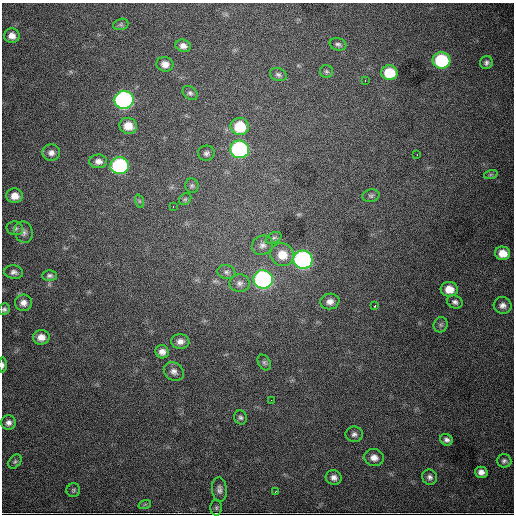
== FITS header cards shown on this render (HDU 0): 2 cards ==
NAXIS1  =                  512
NAXIS2  =                  512

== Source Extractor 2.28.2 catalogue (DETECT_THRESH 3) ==
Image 512 x 512 px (HDU 0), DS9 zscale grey, 1 PNG px = 1 image px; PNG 516 x 516 px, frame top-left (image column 1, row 512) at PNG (2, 3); each listed source drawn as its Kron ellipse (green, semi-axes under 4 px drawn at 4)
Background 4160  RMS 63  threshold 189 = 3 sigma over >= 5 px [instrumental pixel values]
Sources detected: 70; all 70 listed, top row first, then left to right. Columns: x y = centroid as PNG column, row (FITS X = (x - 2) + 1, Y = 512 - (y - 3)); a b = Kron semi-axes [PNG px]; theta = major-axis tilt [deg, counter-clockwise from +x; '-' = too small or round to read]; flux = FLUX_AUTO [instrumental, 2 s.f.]
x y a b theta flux
121 24 8 5 18 8.6e+03
12 36 8 7 - 2.9e+04
338 44 8 6 -17 1.1e+04
183 46 8 6 -16 2.3e+04
441 60 9 8 - 3.5e+05
486 63 6 6 - 1.2e+04
165 64 8 7 - 2.9e+04
326 71 6 6 - 8.6e+03
389 73 8 7 - 1.2e+05
278 74 8 6 -22 1.2e+04
365 80 3 2 - 4.2e+03
190 93 8 6 -42 1.1e+04
124 100 9 9 - 1.4e+06
128 126 9 8 - 5.6e+04
240 127 9 8 - 1.7e+05
240 149 9 8 - 9.3e+05
51 153 9 8 - 2.1e+04
206 153 8 7 - 1.4e+04
417 155 2 2 - 3.1e+03
98 161 9 7 -3 2.2e+04
120 166 9 8 - 6.1e+05
491 174 7 4 19 6.5e+03
192 186 7 6 - 9.9e+03
15 196 8 7 - 4.0e+04
371 196 8 6 13 1.1e+04
185 199 7 5 43 7.2e+03
139 201 7 4 -71 6.0e+03
173 206 3 2 - 5.4e+03
15 228 8 7 - 1.3e+04
24 232 11 9 -70 1.9e+04
274 238 8 5 27 1.1e+04
262 245 11 9 32 2.3e+04
503 253 7 6 - 5.2e+04
282 255 12 11 - 7.3e+04
303 260 9 9 - 1.2e+06
14 272 9 6 -7 1.6e+04
226 272 9 7 -9 1.4e+04
49 276 7 5 0 1.2e+04
263 279 9 9 - 1.2e+06
240 283 10 9 - 2.1e+04
449 289 8 7 - 5.5e+04
330 301 9 8 - 2.6e+04
455 302 8 6 -26 1.4e+04
23 303 8 8 - 2.4e+04
503 305 9 8 - 2.2e+04
375 306 3 3 - 6.3e+03
4 309 6 5 - 9.2e+03
441 325 8 7 - 1.1e+04
41 337 8 7 - 3.2e+04
180 341 9 7 1 2.2e+04
162 352 7 6 - 2.4e+04
264 362 8 6 -59 1.0e+04
3 365 7 3 90 9.0e+03
174 371 10 8 -35 2.1e+04
271 400 2 2 - 3.5e+03
240 417 7 6 - 1.0e+04
9 423 7 7 - 1.8e+04
354 434 9 7 2 1.6e+04
446 440 6 5 - 1.4e+04
374 458 10 8 -12 3.0e+04
504 461 7 6 - 1.2e+04
15 462 8 5 49 8.9e+03
481 472 6 5 - 2.3e+04
334 477 8 7 - 2.0e+04
430 477 8 7 - 1.5e+04
219 489 12 7 -86 1.8e+04
73 490 7 6 - 7.4e+03
276 491 3 2 - 5.0e+03
145 504 6 4 19 6.1e+03
216 508 8 6 -89 7.8e+03
At the frame edge (FLAGS 8, measured only in part): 2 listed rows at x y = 4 309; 3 365